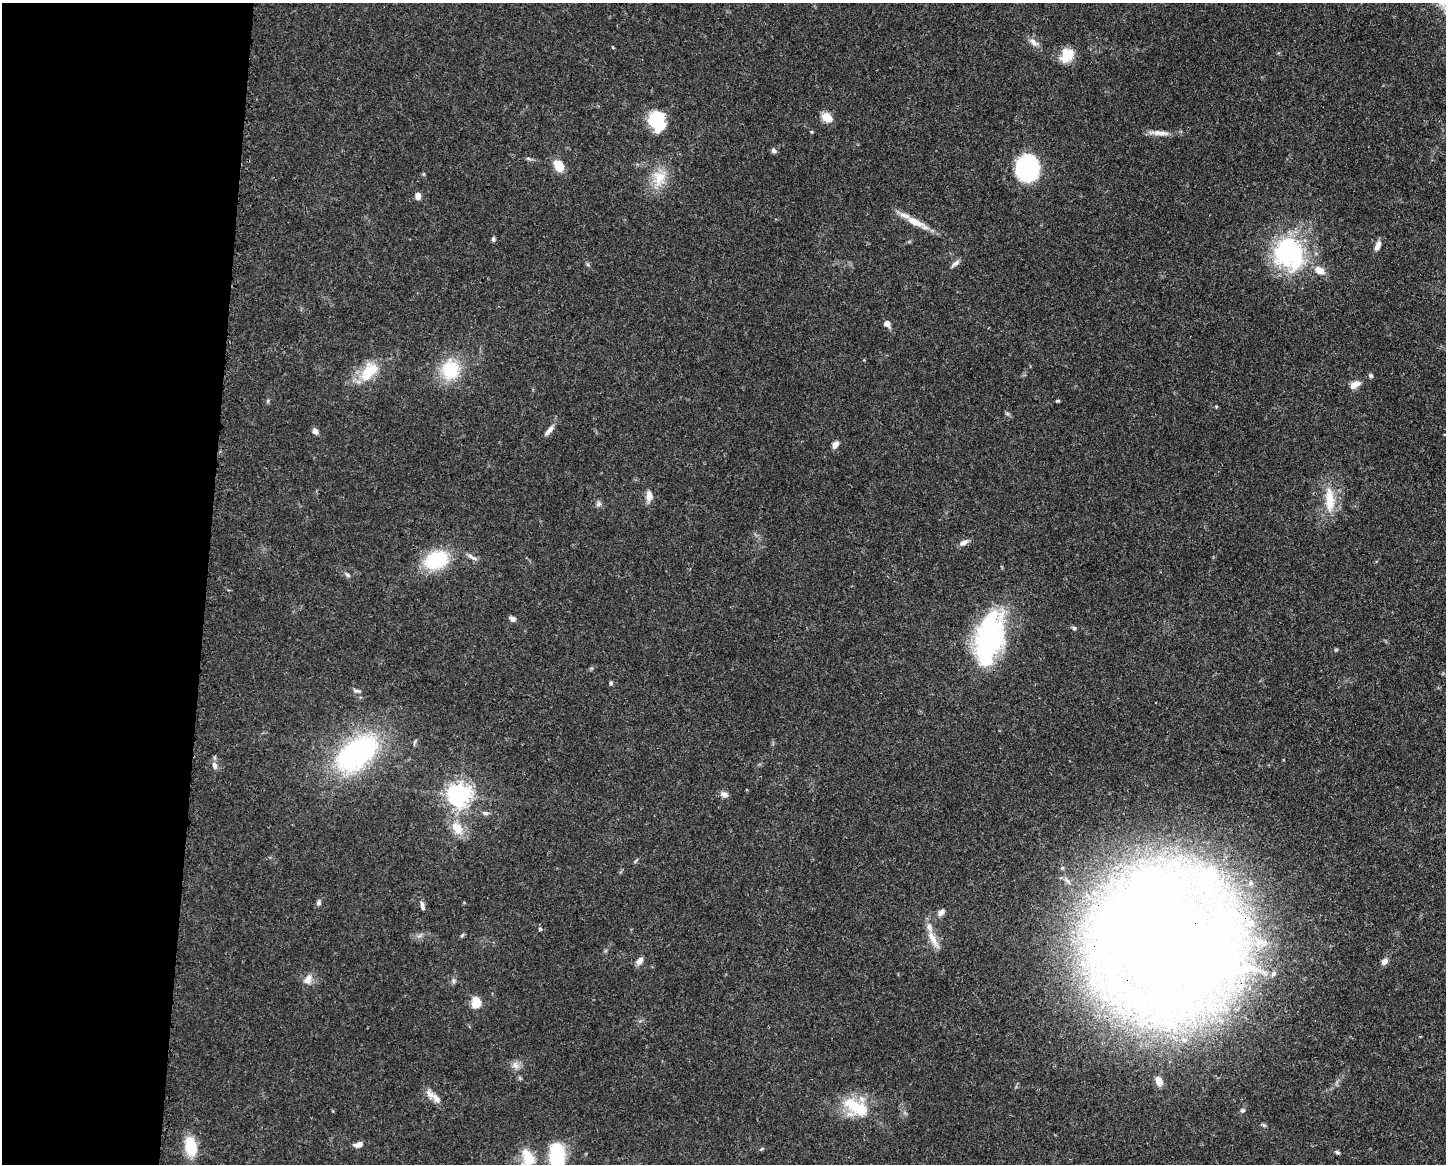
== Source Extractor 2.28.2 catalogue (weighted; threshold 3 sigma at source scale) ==
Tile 4 of 3 x 4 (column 1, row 2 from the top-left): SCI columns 117-1560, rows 2323-3484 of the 4681 x 4647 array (HDU 1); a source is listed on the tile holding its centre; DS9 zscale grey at full resolution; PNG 1448 x 1166 px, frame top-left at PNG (2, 3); no overlay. Shown black and unused: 14% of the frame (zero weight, under 3 of 4 exposures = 1% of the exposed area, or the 3 px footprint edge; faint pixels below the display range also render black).
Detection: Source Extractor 2.28.2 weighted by HDU 2 'WHT'; one run over the whole footprint, this tile lists its part. Background 0.0413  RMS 0.0028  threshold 0.0125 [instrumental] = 3 sigma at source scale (4.5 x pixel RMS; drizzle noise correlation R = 1.50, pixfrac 1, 0.05/0.05 arcsec/px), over >= 5 px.
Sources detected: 80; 1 too faint to see at this stretch — not listed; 5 inside a brighter listed object's ellipse — not listed separately; the other 74 listed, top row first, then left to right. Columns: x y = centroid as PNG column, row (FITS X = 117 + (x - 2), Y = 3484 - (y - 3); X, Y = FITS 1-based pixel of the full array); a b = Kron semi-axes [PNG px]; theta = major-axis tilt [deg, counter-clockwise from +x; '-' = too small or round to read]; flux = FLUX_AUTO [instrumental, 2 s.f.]
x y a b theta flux
1034 42 14 7 -35 1.6
612 47 4 3 - 0.34
1067 55 17 13 61 6
826 117 7 6 - 9
657 120 18 14 -70 15
811 132 5 4 - 0.28
1159 133 31 6 -3 2.6
774 151 8 5 -33 0.7
559 166 10 7 -56 6
1028 168 23 18 88 33
659 178 24 19 72 6.9
418 196 8 6 -89 1.4
915 222 36 8 -26 4.9
493 239 8 5 -81 0.51
1377 246 12 6 68 1.6
1289 253 36 31 -62 41
955 263 15 5 39 1.1
1319 270 14 8 -31 2.9
887 324 6 5 - 2
450 370 29 24 81 12
369 371 31 17 49 9
1371 375 5 5 - 0.53
1355 385 14 8 33 2.2
1058 401 5 4 - 0.36
549 430 15 6 48 1.6
315 431 7 6 - 1.2
835 445 9 6 57 1.4
649 496 15 9 -87 1.9
1330 500 36 12 -88 7.5
598 504 7 7 - 0.86
964 542 12 6 29 1.4
470 556 12 4 -42 1
436 560 29 20 20 16
347 575 9 5 -38 0.65
513 619 8 6 -22 0.96
1074 628 5 5 - 0.45
990 638 48 24 79 60
611 683 5 5 - 0.48
357 691 11 5 -9 0.73
357 753 49 27 38 57
215 765 11 7 -74 1.3
724 794 11 8 -19 1.2
459 795 9 8 - 150
486 813 9 6 -2 0.77
457 828 19 13 -53 5.1
1208 879 41 24 62 23
319 903 8 6 71 0.71
422 906 11 5 -82 0.97
941 912 12 7 50 1.3
1250 923 17 11 15 5.5
540 929 4 4 - 0.36
462 935 7 4 38 0.4
933 939 27 8 -62 3.5
1164 941 64 44 -35 1300
639 961 10 6 50 1.5
1384 961 9 7 48 1.2
1273 974 7 6 - 0.73
308 980 15 10 61 2.2
453 981 7 4 -90 0.55
476 1003 9 8 - 5.1
1172 1024 21 12 -28 6.7
1184 1040 5 5 - 0.49
516 1065 11 8 -54 1.6
1159 1081 9 6 -70 2.9
430 1094 16 8 -55 2
855 1106 31 16 -27 11
1242 1110 6 5 - 0.58
1264 1125 7 5 -21 0.48
358 1145 10 6 13 1.7
191 1147 19 11 -80 9.6
762 1148 6 3 21 0.33
1337 1152 8 4 -17 0.55
557 1155 20 14 -89 17
527 1160 23 19 38 6
Overlapping masked pixels (flux is a lower limit): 2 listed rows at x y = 1250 923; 1164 941
Isophote crosses this tile's border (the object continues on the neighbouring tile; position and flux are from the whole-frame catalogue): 2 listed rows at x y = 557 1155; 527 1160